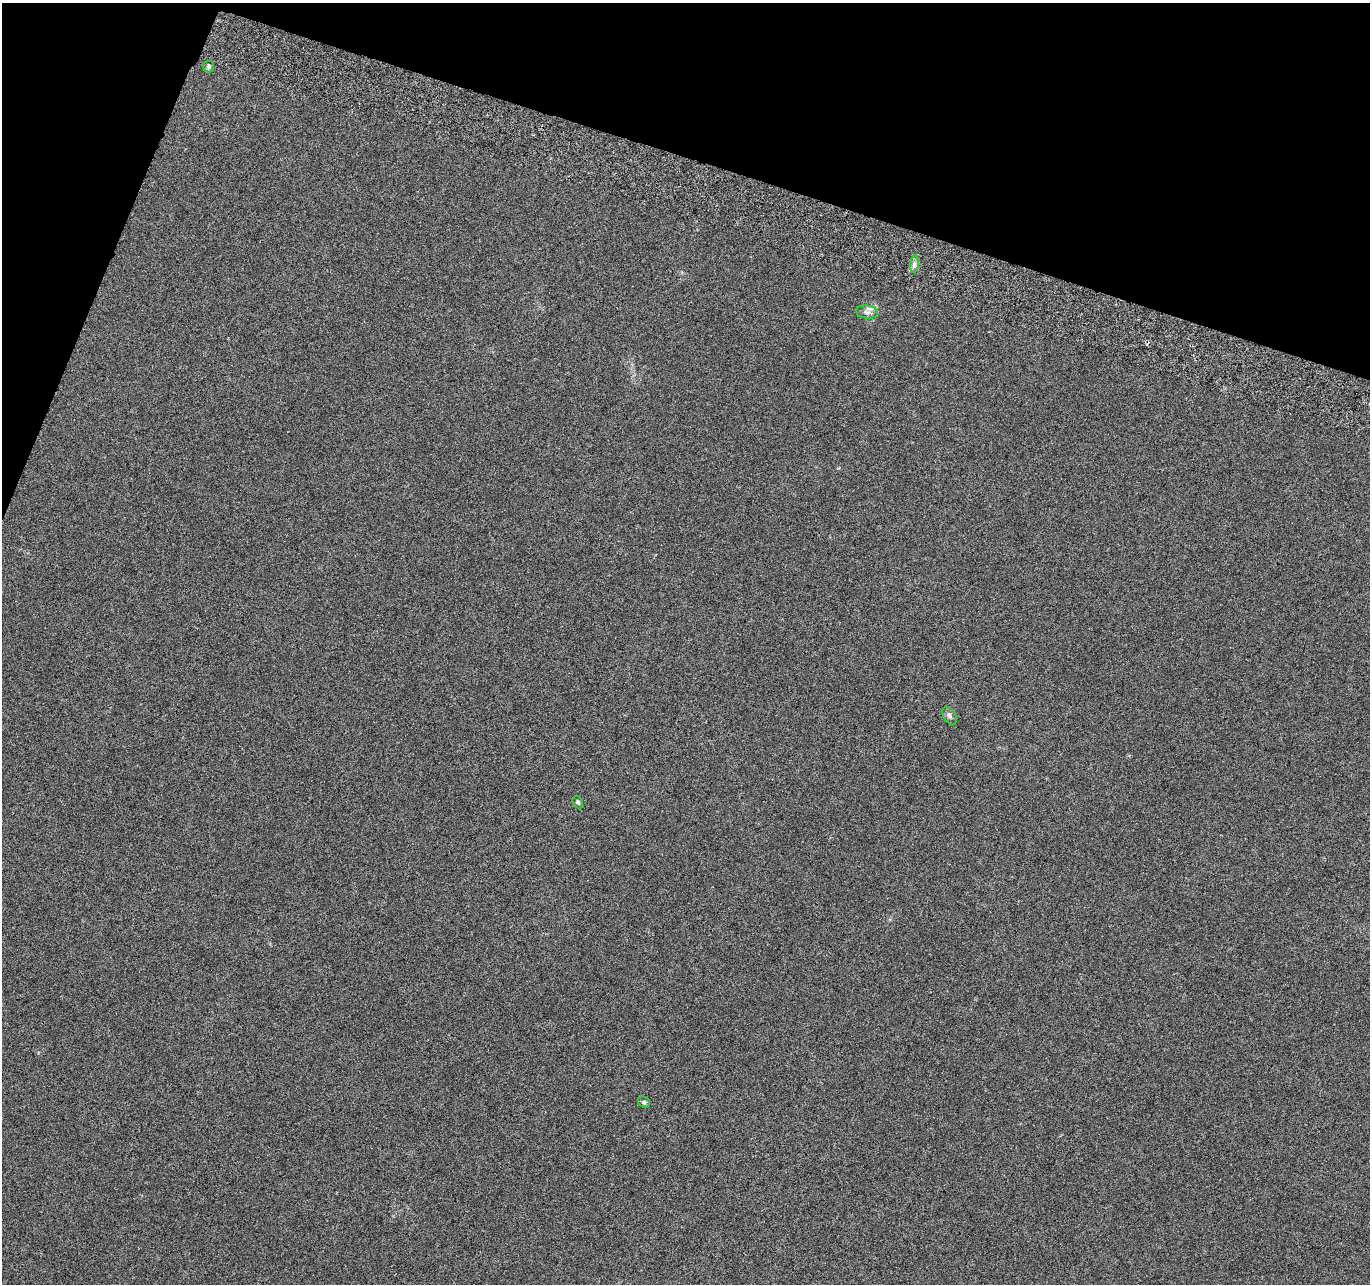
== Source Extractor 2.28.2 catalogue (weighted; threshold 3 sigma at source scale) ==
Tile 2 of 4 x 4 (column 2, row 1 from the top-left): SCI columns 1391-2758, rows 4117-5398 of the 5526 x 5730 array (HDU 1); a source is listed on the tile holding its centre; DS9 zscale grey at full resolution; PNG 1372 x 1286 px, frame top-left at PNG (2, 3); each listed source drawn as its Kron ellipse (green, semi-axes under 4 px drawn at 4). Shown black and unused: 16% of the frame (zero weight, under 3 of 6 exposures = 3% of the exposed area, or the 3 px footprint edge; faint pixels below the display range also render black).
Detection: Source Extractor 2.28.2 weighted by HDU 2 'WHT'; one run over the whole footprint, this tile lists its part. Background 0.02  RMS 0.0034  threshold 0.0141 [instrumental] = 3 sigma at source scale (4.09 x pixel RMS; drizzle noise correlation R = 1.36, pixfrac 0.8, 0.0396/0.0396 arcsec/px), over >= 5 px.
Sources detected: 6; all 6 listed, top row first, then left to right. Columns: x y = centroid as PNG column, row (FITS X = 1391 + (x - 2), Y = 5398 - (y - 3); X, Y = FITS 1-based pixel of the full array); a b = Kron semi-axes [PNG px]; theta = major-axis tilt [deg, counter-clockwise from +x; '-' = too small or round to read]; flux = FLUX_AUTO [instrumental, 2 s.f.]
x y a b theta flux
208 66 6 5 - 0.77
914 264 9 4 82 0.9
867 312 11 6 -8 1.4
949 716 10 6 -59 0.91
578 802 6 4 -61 0.59
644 1102 6 5 - 0.59